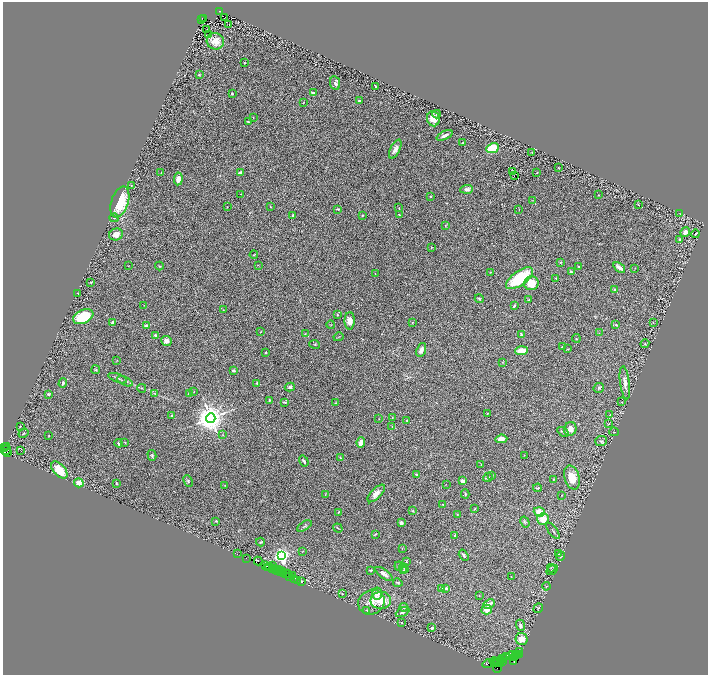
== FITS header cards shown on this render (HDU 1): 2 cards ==
NAXIS1  =                 1411
NAXIS2  =                 1346

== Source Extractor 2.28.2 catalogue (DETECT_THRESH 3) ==
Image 1411 x 1346 px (HDU 1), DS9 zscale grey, zoomed out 1/2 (1 PNG px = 2 x 2 image px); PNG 710 x 677 px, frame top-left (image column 2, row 1346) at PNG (3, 2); each listed source drawn as its Kron ellipse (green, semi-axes under 4 px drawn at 4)
Background 2.9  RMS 0.061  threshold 0.184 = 3 sigma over >= 5 px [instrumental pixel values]
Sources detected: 297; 39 cannot appear on this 1/2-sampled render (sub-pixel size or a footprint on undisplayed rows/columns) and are neither listed nor drawn; the other 258 listed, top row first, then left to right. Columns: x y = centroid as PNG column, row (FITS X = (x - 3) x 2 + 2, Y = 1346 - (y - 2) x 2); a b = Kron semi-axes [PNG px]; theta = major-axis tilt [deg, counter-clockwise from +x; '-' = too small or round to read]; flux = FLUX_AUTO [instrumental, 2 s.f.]
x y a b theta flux
220 11 4 2 - 2400
203 18 4 2 - 990
224 18 2 1 - 23
201 20 2 1 - 230
229 25 2 1 - 3.5
206 30 2 1 - 3.9
208 34 2 1 - 92
215 41 9 8 - 170
245 63 2 2 - 8.2
199 75 3 2 - 14
335 83 7 5 -81 34
376 86 3 2 - 12
313 93 4 2 - 33
232 94 2 2 - 36
360 101 3 2 - 18
303 103 2 2 - 5.4
437 114 4 3 - 12
253 117 2 2 - 5.3
433 119 7 6 - 100
248 122 3 2 - 12
445 135 8 3 25 43
463 142 2 2 - 8.2
492 148 6 4 25 350
395 149 10 4 64 59
532 152 3 2 - 5
558 168 4 3 - 5.9
161 172 2 2 - 5.7
512 172 2 1 - 3.4
240 173 4 3 - 35
537 173 2 2 - 13
515 176 2 1 - 6
178 179 6 4 84 81
131 185 2 1 - 5.4
467 189 6 4 4 37
241 194 2 1 - 6.7
598 195 3 2 - 4.9
430 197 2 2 - 13
532 200 3 2 - 5.2
120 202 16 8 71 490
638 205 2 2 - 12
227 207 2 1 - 3.2
270 207 2 2 - 5.7
399 208 3 2 - 8.1
338 209 4 2 - 15
519 210 2 1 - 3.3
680 213 3 2 - 5.5
293 215 3 3 - 22
363 215 2 2 - 9
399 215 3 2 - 11
114 218 4 2 - 14
445 225 3 2 - 5.2
685 232 5 4 - 76
116 234 7 6 - 74
696 234 4 2 - 12
680 240 3 3 - 27
431 247 2 2 - 7.4
254 255 4 2 - 8.2
561 262 3 3 - 8.7
258 265 3 2 - 6.5
128 266 3 1 - 4
159 266 4 2 - 11
579 266 2 1 - 5.4
619 267 7 3 -35 71
635 268 2 1 - 3.9
490 272 3 2 - 5.5
571 272 4 3 - 23
375 274 2 2 - 4
520 278 16 7 35 600
556 278 2 2 - 7.4
91 282 3 2 - 16
531 283 7 7 - 200
615 289 4 3 - 15
78 293 3 1 - 5.5
479 299 4 3 - 17
529 300 3 2 - 10
144 305 2 2 - 3.6
514 306 3 3 - 17
223 310 3 2 - 5.2
337 315 3 2 - 11
83 317 11 6 24 520
350 321 8 5 89 110
113 322 4 3 - 18
412 322 3 3 - 6.8
653 323 2 2 - 4
331 325 4 2 - 8.1
616 325 3 2 - 10
146 326 2 2 - 110
260 332 3 2 - 4
599 333 3 2 - 4.6
305 334 3 2 - 5.9
521 334 3 3 - 17
155 335 3 2 - 28
338 337 5 1 - 6.4
576 338 4 3 - 10
166 341 5 5 - 57
315 344 5 2 - 9.5
645 344 4 3 - 17
562 347 3 2 - 9.7
568 349 4 2 - 7
421 350 7 4 71 61
522 351 6 3 3 250
266 352 2 2 - 6.4
117 361 3 2 - 5.6
502 362 3 2 - 4.7
96 370 4 3 - 14
233 370 2 2 - 32
118 378 10 2 -21 20
125 381 8 2 -25 19
63 383 5 3 - 21
257 383 3 3 - 18
625 383 17 4 -83 83
290 387 5 4 - 26
142 388 4 2 - 9.4
599 388 5 5 - 22
194 392 2 2 - 5.6
48 394 3 3 - 26
155 394 3 2 - 5.6
189 394 3 2 - 36
269 400 3 2 - 15
285 402 4 2 - 13
336 402 4 2 - 12
622 402 3 2 - 4.1
487 413 2 1 - 6.8
610 414 2 2 - 4.1
171 416 3 3 - 11
392 417 3 2 - 4.9
211 418 5 4 - 21000
379 418 2 1 - 3.5
407 420 2 2 - 12
609 424 4 2 - 7.4
20 426 3 1 - 3.9
392 426 2 1 - 5.9
570 429 7 6 - 81
563 432 6 3 -33 17
614 432 5 2 - 6.3
23 433 5 3 - 12
223 435 3 2 - 6.7
49 436 2 2 - 4.6
501 439 6 3 6 94
601 441 6 5 - 22
361 442 5 3 - 96
119 443 4 2 - 16
125 443 3 2 - 6.3
6 447 4 3 - 540
4 448 2 1 - 150
6 450 5 2 - 1900
21 450 3 1 - 8
8 452 2 1 - 480
152 455 5 3 - 19
524 455 2 1 - 3.8
340 458 4 2 - 8.4
304 461 6 3 -58 30
481 465 2 2 - 5
59 470 10 6 -49 250
416 475 3 3 - 20
492 475 3 2 - 7.4
488 477 5 3 - 13
572 478 12 7 -72 170
554 479 3 2 - 7.9
188 481 6 4 -67 22
463 481 3 2 - 96
79 483 5 4 - 97
116 484 3 2 - 11
446 484 2 2 - 3.7
225 486 3 2 - 5.9
538 488 4 2 - 14
376 493 11 5 46 80
325 494 4 2 - 4.2
465 494 4 3 - 17
562 495 3 2 - 4.7
443 504 2 2 - 7.7
475 509 4 2 - 7.4
413 511 3 2 - 10
339 512 3 2 - 11
539 512 5 4 - 140
457 514 3 2 - 5.9
543 519 6 5 - 170
216 521 4 3 - 14
525 522 6 4 -60 17
401 523 4 3 - 39
304 526 8 2 33 14
338 528 5 2 - 9
553 531 9 2 -52 16
375 534 4 2 - 11
455 535 3 2 - 10
260 542 4 3 - 17
402 548 3 2 - 5.6
302 551 3 2 - 4.2
237 554 2 1 - 170
558 554 3 2 - 6.4
282 555 4 3 - 4100
464 555 6 3 -57 24
560 556 5 4 - 15
246 558 2 1 - 190
258 561 4 2 - 370
406 562 3 2 - 11
266 566 4 3 - 500
270 566 2 2 - 160
272 566 2 2 - 690
399 566 4 2 - 11
268 568 2 1 - 160
274 568 2 1 - 94
404 568 5 2 - 9.8
551 568 4 3 - 14
272 569 4 1 - 320
279 570 3 2 - 500
371 570 4 2 - 14
552 570 6 3 34 13
276 571 3 2 - 410
277 571 2 2 - 290
404 571 4 3 - 15
281 572 5 2 - 600
285 573 2 1 - 40
288 573 3 1 - 210
283 574 2 1 - 130
384 574 10 3 -36 44
292 575 2 1 - 49
290 576 3 2 - 150
511 576 2 2 - 4.1
294 579 3 1 - 120
298 580 4 1 - 280
301 582 2 1 - 170
398 583 5 3 - 13
546 586 4 3 - 11
442 588 4 3 - 15
446 588 3 3 - 20
377 593 6 5 - 72
342 594 2 2 - 9
479 596 2 2 - 4
381 600 10 8 1 220
371 602 13 12 - 150
489 604 6 3 24 80
404 607 4 3 - 15
538 608 5 3 - 9.8
367 610 3 3 - 9.6
487 610 5 5 - 81
403 612 7 3 27 29
402 623 2 2 - 5.1
520 625 6 4 -68 34
432 628 3 3 - 38
522 639 6 6 - 160
520 652 3 1 - 480
517 654 2 2 - 2200
520 654 4 2 - 600
513 655 6 2 -5 2900
515 656 2 1 - 660
507 657 3 1 - 130
503 658 3 2 - 280
514 658 3 2 - 2800
500 661 3 2 - 1400
503 661 3 1 - 260
494 662 5 4 - 810
496 662 3 1 - 1300
514 662 2 1 - 79
488 664 5 1 - 240
497 664 3 2 - 2400
500 664 3 1 - 120
497 668 5 1 - 310
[39 sub-pixel or undisplayed-footprint detections neither listed nor drawn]